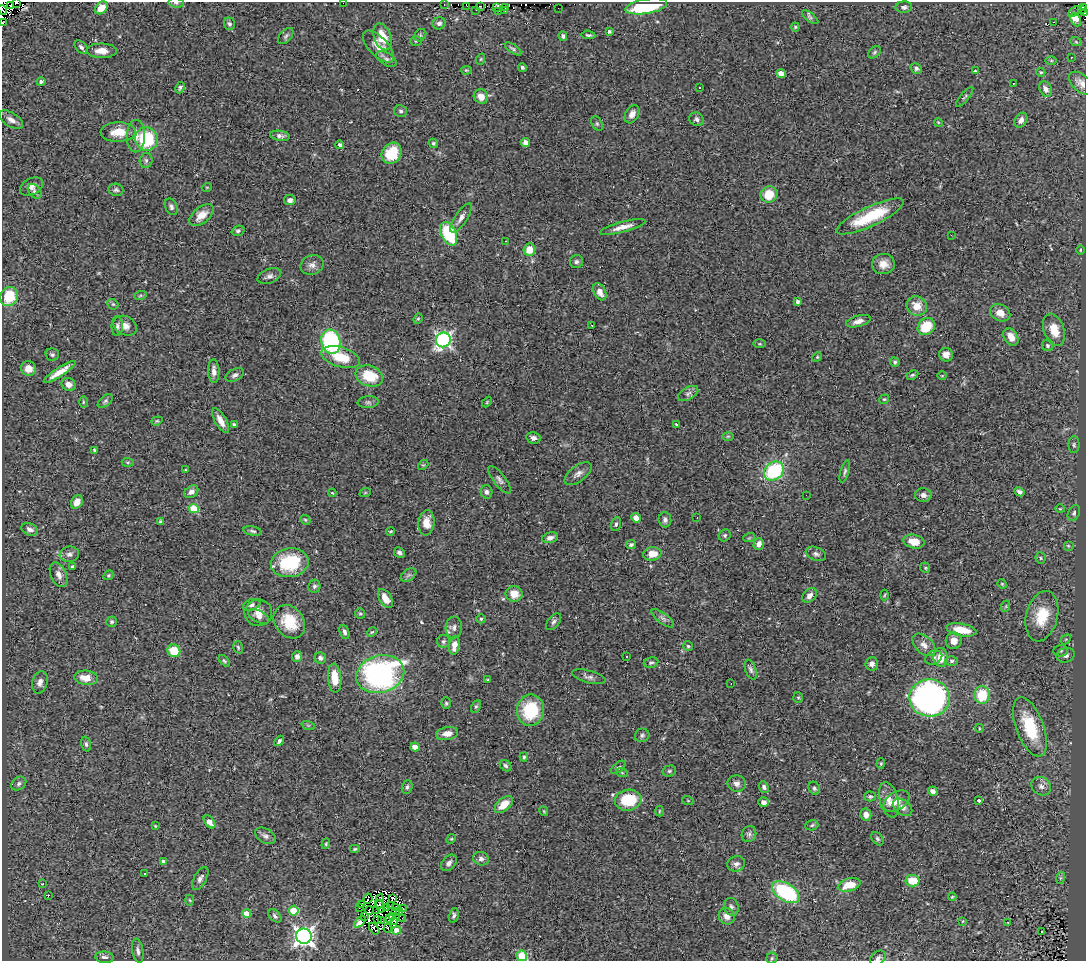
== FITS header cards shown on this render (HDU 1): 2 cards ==
NAXIS1  =                 1084
NAXIS2  =                  959

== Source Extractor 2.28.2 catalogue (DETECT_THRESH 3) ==
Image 1084 x 959 px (HDU 1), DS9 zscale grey, 1 PNG px = 1 image px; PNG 1088 x 963 px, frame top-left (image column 1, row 959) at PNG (2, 2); each listed source drawn as its Kron ellipse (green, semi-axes under 4 px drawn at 4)
Background 0.515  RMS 0.048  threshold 0.143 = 3 sigma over >= 5 px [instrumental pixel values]
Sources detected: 352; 14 with non-positive FLUX_AUTO (blend fragments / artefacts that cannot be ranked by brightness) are neither listed nor drawn; the other 338 listed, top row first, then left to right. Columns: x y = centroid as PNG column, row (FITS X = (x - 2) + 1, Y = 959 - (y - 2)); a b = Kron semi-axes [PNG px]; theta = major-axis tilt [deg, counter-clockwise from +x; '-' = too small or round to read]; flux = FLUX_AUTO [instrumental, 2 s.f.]
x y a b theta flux
16 2 2 2 - 20
176 3 8 5 -7 6.5
343 3 2 2 - 18
444 4 3 2 - 4.7
11 6 3 2 - 31
480 6 3 2 - 12
646 6 21 7 9 210
467 7 3 2 - 6.7
505 7 2 2 - 2.7
904 7 8 6 2 9
1084 7 4 2 - 4.5
101 8 7 5 46 40
496 8 4 2 - 15
558 8 2 2 - 2.2
3 10 5 2 - 53
476 10 3 2 - 8.4
1081 10 3 2 - 49
505 11 2 2 - 2.3
1075 11 7 2 34 15
499 12 2 2 - 8.9
1085 13 2 2 - 8.2
810 17 10 4 -39 6
1076 20 7 5 -65 50
1053 22 2 2 - 1400
2 23 2 2 - 400
439 23 6 6 - 11
229 24 6 5 - 6.8
795 27 4 4 - 3.7
609 31 3 3 - 6
420 35 7 5 45 5.7
588 35 7 3 -6 5.2
286 36 10 5 48 7.3
563 36 5 4 - 7
382 37 14 8 -71 65
416 41 6 5 - 4.9
1076 42 6 3 -19 3.7
81 47 8 5 -45 9.3
378 47 20 9 -46 43
513 49 9 4 -35 6.9
101 51 15 7 -1 30
874 52 7 5 42 5.6
1071 58 3 2 - 3
386 59 11 6 -31 12
481 59 6 3 71 3.2
1051 60 6 4 0 3.6
522 67 4 4 - 6.1
916 68 6 5 - 7.8
466 70 5 4 - 3.4
975 71 4 2 - 5.6
1041 72 4 4 - 3.7
781 74 5 4 - 20
41 81 4 4 - 6.9
1013 83 3 2 - 3.3
1081 83 14 8 -41 22
699 87 3 3 - 15
180 88 6 4 65 6.2
1046 89 8 6 -59 15
481 96 7 6 - 29
965 97 12 3 51 5.8
401 111 6 5 - 7.7
632 114 10 6 60 21
697 119 7 6 - 11
11 120 13 7 -32 18
1021 120 8 6 60 15
938 122 4 3 - 3
597 124 8 5 -63 5.9
118 132 17 9 2 56
136 136 16 9 89 30
280 136 10 5 -9 12
146 139 12 11 - 200
525 142 5 4 - 14
433 143 5 4 - 5.3
340 145 4 4 - 10
392 153 11 9 52 110
146 160 7 6 - 9
32 186 12 8 28 17
207 187 5 3 - 2.5
116 190 7 6 - 7.6
35 191 8 5 -46 8.9
769 194 8 8 - 69
290 200 6 5 - 11
171 207 8 6 -66 10
201 215 14 8 39 35
870 216 37 9 25 150
461 218 17 6 56 19
623 227 23 5 15 30
238 231 6 5 - 7
449 234 12 7 -64 190
951 235 2 2 - 2.4
505 241 3 2 - 5.3
529 250 6 6 - 44
1080 250 5 3 - 3.2
576 262 6 6 - 8.1
883 264 11 10 - 29
312 265 12 9 21 17
269 276 12 7 20 13
600 292 9 6 -63 19
9 296 10 8 64 100
140 296 6 4 20 4.2
798 302 4 4 - 9.2
113 304 6 5 - 5.2
917 306 10 9 - 41
1000 313 10 8 -27 36
418 319 5 4 - 4.2
858 321 13 5 16 17
592 325 3 2 - 3.2
117 326 10 6 89 9.8
125 326 12 9 -27 22
926 326 9 8 - 86
1054 330 17 10 -70 56
1011 337 9 6 -57 27
443 340 7 7 - 840
331 342 12 9 -76 430
760 344 6 3 0 3.8
1047 345 6 5 - 8.6
52 355 7 6 - 6.6
946 355 7 6 - 17
341 357 20 10 -17 83
817 357 5 4 - 4.1
895 362 5 4 - 5.5
28 368 7 7 - 30
214 371 12 5 -89 16
60 372 19 4 33 37
235 375 10 6 28 10
912 375 6 4 26 4.7
369 376 14 10 -19 96
942 376 5 3 - 2.7
69 384 7 6 - 20
688 393 11 6 28 12
884 399 5 4 - 3.7
105 401 9 5 40 6.1
83 402 5 3 - 3.9
368 402 10 6 4 8.5
487 402 6 3 47 3.8
157 421 6 4 20 4.2
221 421 14 5 -60 25
676 424 3 3 - 3.4
234 425 4 3 - 6.7
728 436 6 4 1 3.7
533 438 7 6 - 13
1074 445 8 5 90 6.3
94 450 4 3 - 5
128 462 6 4 -5 5.2
423 465 6 4 40 3.7
185 470 4 3 - 3.5
774 471 11 8 37 240
845 471 11 4 74 7
578 474 16 7 37 19
500 480 16 6 -53 13
191 492 7 5 36 15
486 492 7 6 - 9.5
1019 492 5 4 - 10
332 493 4 3 - 2.9
365 493 6 3 19 2.9
806 495 2 2 - 53
923 495 8 7 - 14
77 502 7 5 62 29
194 509 5 4 - 100
1060 509 4 4 - 3.2
1074 513 8 5 63 8
636 518 5 4 - 30
697 518 2 2 - 1.8
305 520 5 4 - 4.5
665 520 7 6 - 10
160 521 4 3 - 3.5
426 523 12 8 84 40
616 524 7 4 75 6.6
30 529 9 6 -23 15
253 531 9 4 -11 7.1
390 531 4 3 - 3.3
725 535 6 5 - 5.3
550 538 8 5 14 12
749 538 6 3 18 3.1
914 542 11 7 -11 40
759 544 6 5 - 19
631 545 5 4 - 7.2
1068 546 5 5 - 4.2
399 553 5 5 - 8
69 554 10 7 7 13
652 554 9 6 8 37
816 554 10 6 -20 10
1041 558 5 5 - 4.9
290 563 19 14 8 170
72 567 4 3 - 5.3
925 568 5 4 - 4.4
59 575 13 7 -66 21
108 575 5 4 - 4.2
408 575 9 5 33 8
1002 584 5 4 - 3.6
314 586 6 6 - 7.8
514 594 8 8 - 41
809 595 8 6 47 17
884 595 5 3 - 3
385 598 10 6 -57 32
252 605 9 5 19 9.9
1006 606 6 3 72 3.4
258 613 14 13 - 34
360 613 5 5 - 4.7
1042 616 26 15 76 100
259 617 11 6 -26 13
663 618 13 5 -37 11
481 619 4 4 - 5
112 622 5 5 - 6.3
289 622 18 14 -52 99
554 622 10 5 51 9
454 628 11 8 87 15
961 630 15 6 -10 68
344 632 7 4 -68 8.7
372 632 5 4 - 3.9
1066 639 6 4 42 4.7
443 641 6 6 - 8.6
954 641 8 8 - 25
454 645 10 5 81 28
924 645 13 8 -44 21
688 646 5 5 - 4.6
238 647 6 4 -73 5.3
174 651 6 6 - 78
1061 651 7 5 1 6.6
1066 655 9 7 18 15
297 656 5 5 - 12
626 656 2 2 - 2.5
320 658 6 5 - 11
934 658 9 6 25 9.2
941 658 9 7 -86 43
224 661 7 4 -44 5.1
951 661 6 5 - 6.5
651 662 7 5 9 6.9
872 664 6 6 - 17
751 670 10 5 -71 9.4
380 674 24 18 16 770
589 677 17 6 -15 14
86 678 12 7 -7 41
335 678 14 6 -85 62
488 680 3 3 - 4.4
40 682 11 7 75 18
731 683 2 2 - 2.8
982 695 9 7 89 100
798 697 5 5 - 4.1
930 698 20 18 -4 910
446 703 5 4 - 5
476 707 7 4 62 5.1
530 710 16 13 82 160
308 725 7 4 -18 5
1030 727 31 14 -70 160
979 728 4 3 - 2.5
447 733 11 6 11 24
642 735 7 6 - 7.9
279 741 6 3 51 7.3
86 744 7 4 -75 6.8
415 747 4 4 - 52
524 757 5 4 - 4
881 764 5 4 - 4.9
506 766 6 5 - 6.5
618 767 9 4 40 6.6
669 771 7 5 16 6.2
622 773 6 4 -19 3.9
19 783 8 6 36 10
737 784 9 8 - 15
1041 786 10 8 -39 17
407 787 7 5 72 7.3
764 787 6 5 - 9.3
814 788 7 5 -65 6.5
933 791 5 4 - 15
870 796 6 5 - 6.2
628 800 13 10 11 130
889 800 18 9 -76 34
979 800 4 3 - 12
688 801 5 3 - 2.7
896 801 14 9 32 32
764 802 5 4 - 14
504 804 11 6 41 42
903 807 11 7 -37 17
544 811 5 3 - 2.8
659 811 5 3 - 2.8
866 815 6 5 - 21
210 822 7 4 -53 24
812 825 7 5 19 5.5
155 826 4 3 - 3.1
749 834 8 7 - 8.6
265 836 11 7 -30 12
451 839 5 4 - 3.7
877 839 7 5 -51 6.2
326 844 5 4 - 4.2
355 849 5 4 - 4.7
481 859 8 6 -12 12
163 862 4 4 - 13
449 863 9 6 49 13
736 864 9 7 17 15
144 874 2 2 - 2
1060 878 6 4 71 4.3
200 879 13 6 60 12
913 881 7 5 -6 75
42 884 4 2 - 1.9
849 885 11 6 17 56
786 892 15 8 -33 310
48 896 3 2 - 23
952 897 4 4 - 3.3
393 898 4 3 - 4.8
368 899 5 2 - 0.52
190 900 5 3 - 3.2
380 901 7 2 85 6.6
361 905 3 2 - 0.062
380 906 6 2 -67 5.4
391 906 4 2 - 0.76
396 907 4 2 - 5
731 907 9 7 -72 11
359 908 3 2 - 3.7
386 908 4 2 - 2.2
403 909 3 2 - 9.9
369 910 4 2 - 0.081
294 911 5 4 - 100
376 911 3 2 - 1.7
395 911 3 2 - 1
400 912 4 2 - 3.8
247 914 4 4 - 68
454 915 7 5 75 7.6
275 916 8 5 -45 8.6
392 916 3 2 - 1.8
727 916 8 7 - 24
365 917 2 2 - 2.6
389 919 2 2 - 5.3
402 919 4 2 - 4.4
378 920 2 2 - 3.7
381 920 2 2 - 2.1
394 921 3 2 - 2.3
963 921 3 3 - 3.2
360 922 7 4 50 13
1008 922 3 2 - 11
388 928 4 2 - 8.9
374 929 6 4 -55 8.7
396 930 4 4 - 63
1041 932 3 3 - 34
304 936 8 7 - 1500
138 951 12 5 -80 11
522 956 5 5 - 190
105 957 9 5 -6 11
772 958 5 5 - 5.3
878 958 9 6 42 10
At the frame edge (FLAGS 8, measured only in part): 8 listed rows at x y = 16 2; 176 3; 343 3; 3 10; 1085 13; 2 23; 522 956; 878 958
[14 non-positive-flux detections neither listed nor drawn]